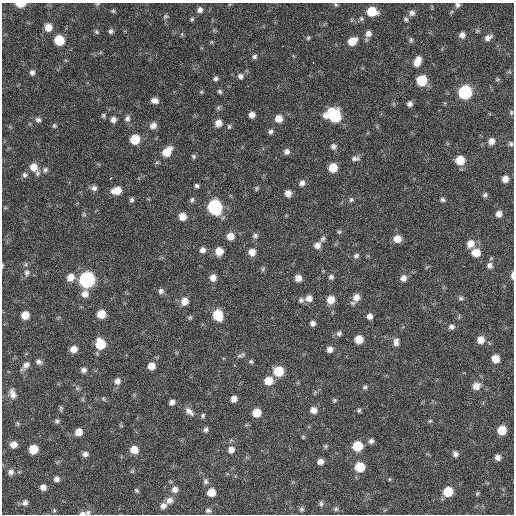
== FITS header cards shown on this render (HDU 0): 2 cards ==
NAXIS1  =                  512 / Axis length
NAXIS2  =                  512 / Axis length

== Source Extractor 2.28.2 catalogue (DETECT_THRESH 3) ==
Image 512 x 512 px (HDU 0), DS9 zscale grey, 1 PNG px = 1 image px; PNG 516 x 516 px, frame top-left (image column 1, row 512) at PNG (2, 3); no overlay
Background 125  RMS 12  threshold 35.5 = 3 sigma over >= 5 px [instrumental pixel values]
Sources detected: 191; all 191 listed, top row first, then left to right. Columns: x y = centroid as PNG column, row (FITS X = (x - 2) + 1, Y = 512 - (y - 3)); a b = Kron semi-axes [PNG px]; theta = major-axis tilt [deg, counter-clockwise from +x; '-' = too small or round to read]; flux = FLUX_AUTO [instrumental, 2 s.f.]
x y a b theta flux
21 4 8 4 0 11000
97 4 5 4 - 940
336 4 6 4 -34 1100
457 5 6 6 - 2000
200 10 7 6 - 3000
113 11 5 5 - 1100
372 11 8 7 - 22000
412 13 7 7 - 3000
165 16 7 6 - 1500
192 19 5 4 - 1100
361 19 7 5 -46 1500
406 19 7 6 - 1700
48 27 8 7 - 8200
111 31 6 5 - 2100
96 32 6 5 - 1400
368 33 7 7 - 4000
182 34 6 3 71 870
462 35 6 6 - 3800
488 37 10 6 26 3600
308 38 6 5 - 1200
59 40 8 7 - 21000
411 40 7 5 -75 1400
352 41 9 7 33 10000
283 46 3 2 - 2500
254 57 6 6 - 2000
418 59 7 6 - 4800
313 63 2 2 - 4100
416 63 8 7 - 5700
32 72 6 6 - 2500
240 76 8 7 - 2900
216 79 7 5 0 2000
497 79 6 4 19 1100
422 80 7 7 - 30000
201 92 5 4 - 890
220 92 6 5 - 1600
465 92 8 7 - 89000
155 100 7 5 -12 4100
410 104 6 5 - 2800
218 108 7 5 -89 1500
511 112 6 5 - 1200
103 115 5 5 - 1400
252 115 5 5 - 4200
326 115 8 7 - 4900
334 116 10 8 -63 55000
279 118 7 7 - 8800
127 119 9 7 66 2800
38 120 7 6 - 2200
113 120 7 6 - 3600
218 123 7 7 - 6100
153 125 8 7 - 4500
54 126 6 5 - 1200
229 126 6 5 - 1300
270 132 6 5 - 2200
135 139 7 7 - 23000
491 141 8 7 - 5400
511 144 7 6 - 1700
333 146 7 7 - 2500
167 152 10 7 50 15000
286 152 7 7 - 3000
193 156 6 5 - 1500
355 158 10 6 2 2700
460 160 7 7 - 16000
33 167 10 9 - 8200
333 168 7 6 - 16000
45 170 8 6 78 2400
37 173 8 7 - 2200
24 175 8 7 - 2200
110 178 3 3 - 3300
505 179 6 5 - 5900
302 183 7 6 - 3100
197 186 5 4 - 1600
94 188 7 6 - 2900
256 188 6 5 - 1200
117 191 9 7 10 12000
288 193 6 6 - 5400
485 195 6 5 - 1900
132 200 6 5 - 1700
192 200 6 5 - 1600
351 200 6 6 - 1600
443 200 6 5 - 1700
215 207 9 8 - 110000
84 214 6 5 - 1300
499 214 7 6 - 4500
182 216 6 6 - 8900
339 232 6 5 - 1200
230 236 8 7 - 7500
255 236 7 6 - 1900
323 239 8 6 57 2000
397 239 7 6 - 8800
471 244 9 9 - 7900
317 245 8 7 - 4700
202 250 7 6 - 3300
219 251 7 7 - 10000
252 252 7 6 - 7000
476 253 8 7 - 12000
356 256 7 6 - 2200
26 264 6 4 72 1300
2 265 5 2 - 790
490 265 8 8 - 3600
263 269 7 4 54 1200
27 273 9 8 - 3000
512 275 8 3 90 3100
70 277 8 7 - 8000
331 277 7 6 - 2100
213 278 7 7 - 4900
298 278 6 6 - 6300
403 278 8 7 - 4200
87 280 8 8 - 190000
161 291 7 6 - 2500
85 294 8 8 - 5600
356 297 9 8 - 6700
309 298 8 7 - 5100
460 298 6 6 - 1700
301 300 7 7 - 2300
331 300 8 7 - 9400
184 301 8 7 - 8100
101 314 7 6 - 13000
25 315 6 6 - 10000
218 315 9 7 -70 25000
369 316 6 6 - 3900
190 317 6 5 - 1200
313 323 6 6 - 2700
451 327 7 6 - 2600
339 333 8 7 - 2300
359 339 6 6 - 12000
481 340 7 7 - 7700
396 342 10 6 88 4000
100 344 8 7 - 27000
73 349 6 6 - 6200
330 349 6 6 - 4300
241 355 12 5 25 2100
495 359 6 6 - 11000
251 361 5 5 - 1400
38 362 8 6 -21 2700
26 365 11 7 48 4400
151 366 7 6 - 7500
84 370 6 6 - 2900
279 371 8 8 - 24000
117 381 8 7 - 4000
268 381 8 7 - 12000
476 386 8 8 - 6800
365 387 7 5 26 1700
13 394 13 7 -75 5100
83 399 6 4 72 1100
103 399 6 4 -54 1000
234 399 6 6 - 4500
334 400 6 5 - 1200
172 402 6 5 - 3100
61 408 8 5 85 1300
313 410 7 7 - 5400
359 410 5 5 - 1400
189 411 13 7 -39 4500
257 413 6 6 - 12000
203 415 6 4 75 1300
57 421 6 6 - 1700
430 421 5 4 - 990
206 429 6 5 - 2200
502 430 7 6 - 16000
79 432 7 6 - 7400
303 437 5 4 - 860
371 441 6 6 - 2400
13 444 7 7 - 6100
357 446 7 7 - 25000
33 449 7 6 - 16000
134 450 8 7 - 9200
231 450 8 8 - 5100
85 454 7 6 - 3100
455 454 7 6 - 2600
498 457 6 6 - 3700
320 462 5 5 - 4300
360 467 7 7 - 21000
11 472 8 8 - 3400
56 479 6 6 - 3200
389 479 5 3 - 810
206 481 8 6 -87 2100
43 487 6 6 - 4200
175 489 8 8 - 4100
137 491 6 4 -46 1200
211 492 7 7 - 9900
448 492 7 7 - 22000
477 493 6 4 69 1000
170 500 9 8 - 5000
25 503 8 7 - 3000
321 503 8 5 84 1700
163 506 9 7 34 3800
302 509 6 6 - 1600
336 509 6 5 - 1500
54 510 5 5 - 980
208 510 8 6 -12 2300
88 512 7 6 - 1900
82 513 9 4 6 2200
At the frame edge (FLAGS 8, measured only in part): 8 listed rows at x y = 21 4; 97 4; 336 4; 457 5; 511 144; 2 265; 512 275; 82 513